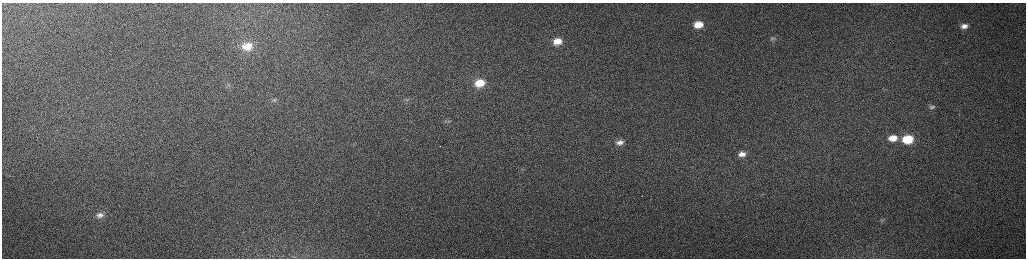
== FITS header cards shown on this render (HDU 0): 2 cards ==
NAXIS1  =                 2048 /fastest changing axis
NAXIS2  =                  512 /next to fastest changing axis

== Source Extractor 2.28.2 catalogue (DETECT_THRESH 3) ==
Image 2048 x 512 px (HDU 0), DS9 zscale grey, zoomed out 1/2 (1 PNG px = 2 x 2 image px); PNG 1028 x 260 px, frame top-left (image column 1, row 511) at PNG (2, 3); no overlay
Background 152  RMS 1.5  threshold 4.54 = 3 sigma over >= 5 px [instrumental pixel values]
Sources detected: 18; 3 cannot appear on this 1/2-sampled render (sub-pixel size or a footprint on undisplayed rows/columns) and are not listed; the other 15 listed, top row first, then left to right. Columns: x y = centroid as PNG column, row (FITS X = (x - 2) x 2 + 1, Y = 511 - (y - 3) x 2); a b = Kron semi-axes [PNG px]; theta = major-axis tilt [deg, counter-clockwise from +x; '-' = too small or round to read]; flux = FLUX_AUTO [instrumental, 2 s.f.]
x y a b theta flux
698 25 9 6 4 5300
964 26 10 7 7 2300
773 39 9 4 -1 640
557 41 11 8 8 5200
247 46 12 9 5 5200
480 83 10 7 9 6300
275 100 5 3 - 340
406 100 10 3 -14 710
932 107 8 4 1 700
448 121 4 3 - 360
893 138 11 8 4 4800
907 139 9 7 5 12000
620 142 12 8 7 3000
742 154 11 7 4 2600
100 215 9 7 13 1600
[3 sub-pixel or undisplayed-footprint detections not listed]